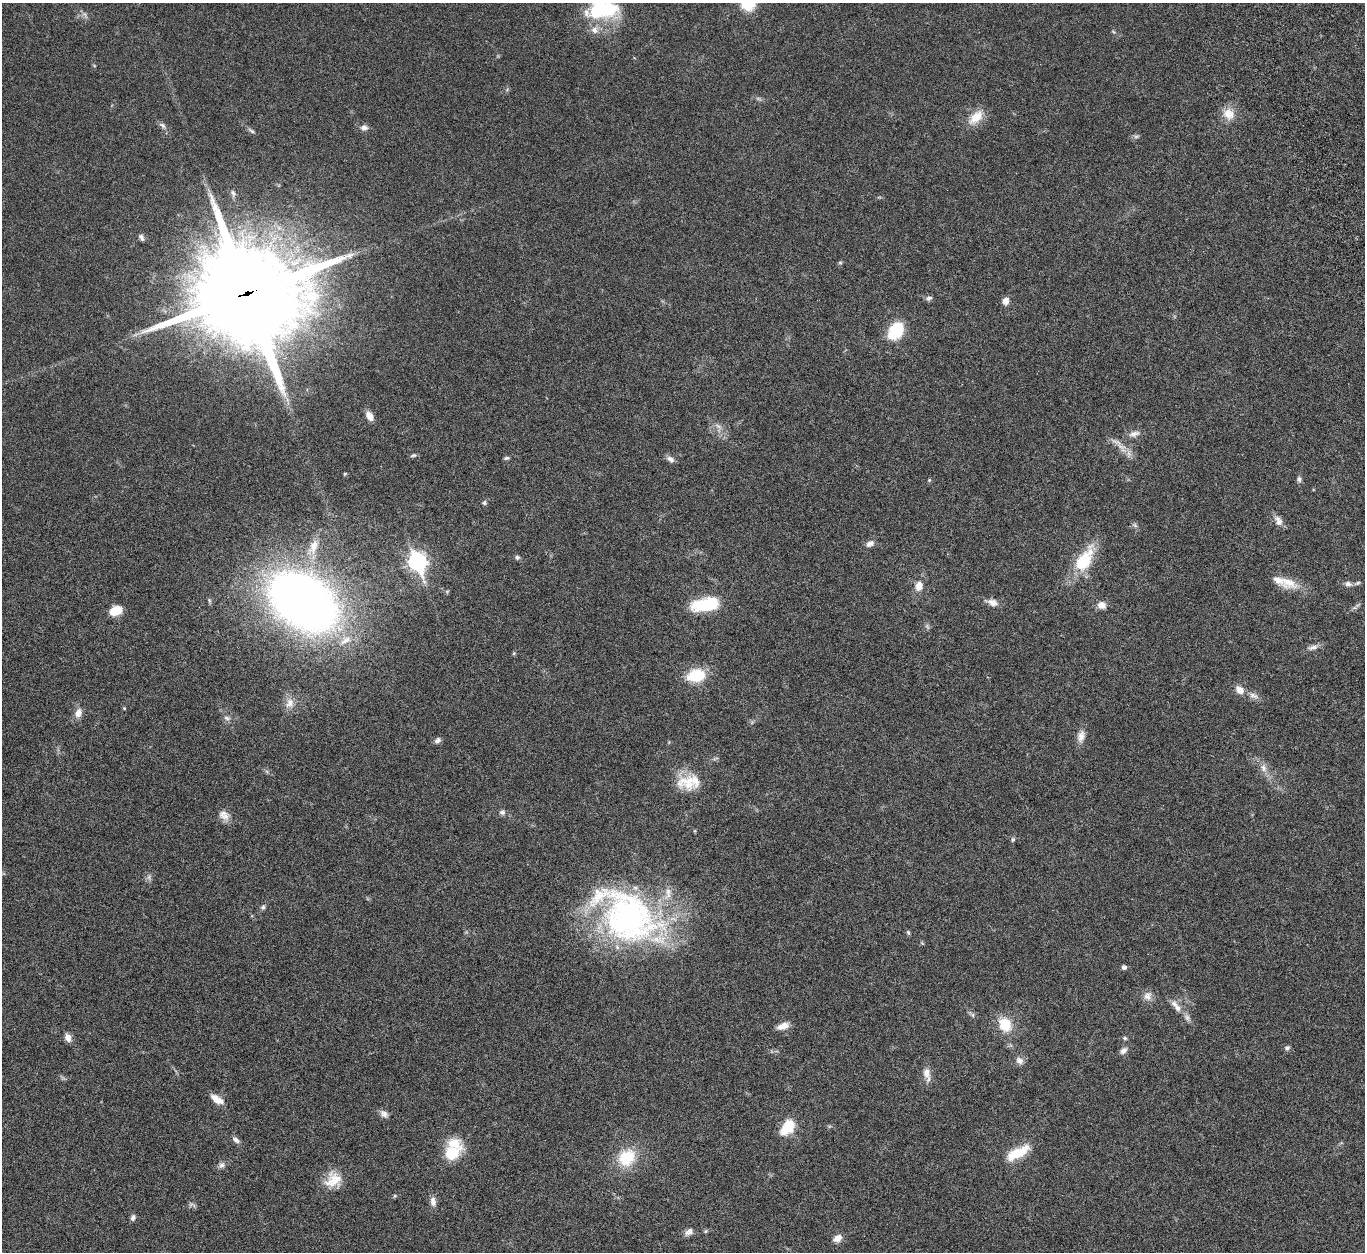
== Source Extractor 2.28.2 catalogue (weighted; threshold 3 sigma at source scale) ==
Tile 10 of 4 x 4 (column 2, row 3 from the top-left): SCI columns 1480-2842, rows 1583-2832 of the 5682 x 5544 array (HDU 1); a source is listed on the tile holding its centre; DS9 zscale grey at full resolution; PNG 1367 x 1254 px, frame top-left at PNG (2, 3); no overlay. Shown black and unused: <1% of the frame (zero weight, under 5 of 10 exposures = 6% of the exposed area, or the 3 px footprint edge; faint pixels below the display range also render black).
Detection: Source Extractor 2.28.2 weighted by HDU 2 'WHT'; one run over the whole footprint, this tile lists its part. Background 0.0278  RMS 0.0018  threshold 0.00726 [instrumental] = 3 sigma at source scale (4.09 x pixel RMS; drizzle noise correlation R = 1.36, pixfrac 0.8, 0.05/0.05 arcsec/px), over >= 5 px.
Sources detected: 102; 4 too faint to see at this stretch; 1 inside a brighter object's white glare — not listed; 5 inside a brighter listed object's ellipse — not listed separately; the other 92 listed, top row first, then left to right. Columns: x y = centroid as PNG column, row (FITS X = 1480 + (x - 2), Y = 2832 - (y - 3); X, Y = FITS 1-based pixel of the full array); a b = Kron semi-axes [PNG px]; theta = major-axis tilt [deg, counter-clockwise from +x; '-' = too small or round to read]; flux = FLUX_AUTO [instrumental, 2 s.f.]
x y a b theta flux
747 3 14 13 - 5.7
602 9 41 24 7 12
1113 32 6 4 -44 0.21
1228 114 15 13 -43 2.3
976 117 25 13 45 2.7
162 125 10 5 -38 0.51
364 127 9 7 7 0.7
251 131 11 4 -40 0.38
233 193 10 6 -74 0.46
141 237 9 5 -62 0.43
840 263 6 4 0 0.21
247 294 37 35 -40 2700
929 298 9 6 17 0.46
1005 301 9 7 79 0.98
895 331 19 14 59 6.6
369 416 11 7 -57 1.3
718 427 16 8 -65 1.2
1134 434 17 8 12 0.97
1119 445 35 8 -44 1.8
413 455 8 5 10 0.3
506 458 7 4 1 0.27
670 459 11 7 -35 0.71
345 474 5 4 - 0.17
1299 479 7 6 - 0.44
929 480 5 4 - 0.19
484 503 6 5 - 0.3
1279 522 11 9 49 0.88
1135 525 8 6 -22 0.37
870 544 11 7 28 0.81
313 547 22 12 69 2.6
517 557 6 6 - 0.36
1083 560 29 14 57 8.4
417 562 10 7 -68 56
1288 582 27 15 -30 2.9
1357 583 9 5 25 0.33
1348 584 9 7 -16 0.61
919 586 12 9 76 1.5
303 601 50 33 -34 170
992 602 17 8 -16 1.2
706 604 30 13 10 8.3
1102 605 8 7 - 1.3
1354 608 7 4 18 0.33
116 611 11 8 21 3.5
927 626 8 5 -59 0.31
345 640 20 10 34 2
1313 647 15 6 16 0.78
514 653 6 4 72 0.19
696 675 17 12 11 6.4
1240 690 11 8 -39 1.4
1254 696 15 7 -18 0.91
290 703 15 12 66 1.5
124 708 4 4 - 0.15
78 713 12 8 71 1.3
227 718 10 7 -27 0.57
1081 736 17 9 77 1.2
437 740 9 6 49 0.53
1263 768 11 8 -68 1
688 782 28 20 -1 4.5
502 812 7 7 - 0.52
224 815 16 12 -40 1.3
1013 839 6 5 - 0.29
263 907 7 6 - 0.35
627 915 85 55 -38 50
908 932 7 5 -74 0.24
1124 967 5 5 - 0.43
1148 996 12 11 - 1.1
1176 1006 21 8 -50 1.5
973 1015 6 4 -88 0.27
1005 1024 13 11 -60 4.8
783 1026 15 8 18 1.3
68 1037 8 6 -62 1.2
1125 1038 6 5 - 0.29
1287 1048 7 6 - 0.42
1123 1051 10 7 37 0.76
1020 1061 11 9 -30 0.85
927 1074 18 8 -78 1.4
217 1099 18 8 -34 1.6
384 1114 12 8 -37 0.74
790 1125 7 6 - 7.8
236 1140 11 6 -38 0.64
452 1153 20 14 24 5.1
1017 1153 33 12 29 4.1
627 1158 20 16 44 6.3
221 1165 10 7 42 0.62
333 1180 23 19 36 3.3
394 1196 6 3 70 0.18
433 1201 12 7 -84 0.94
192 1205 12 5 -21 0.39
133 1218 8 6 73 0.48
705 1231 5 5 - 0.22
689 1232 12 7 30 0.84
837 1238 12 9 34 1.1
Overlapping masked pixels (flux is a lower limit): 1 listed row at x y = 247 294
Isophote crosses this tile's border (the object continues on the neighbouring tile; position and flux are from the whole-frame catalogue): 2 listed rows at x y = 747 3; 602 9